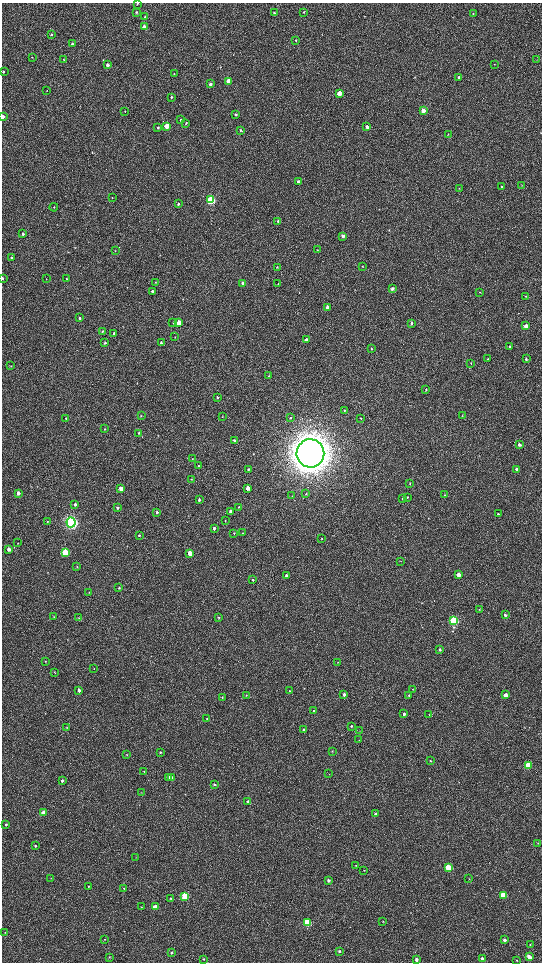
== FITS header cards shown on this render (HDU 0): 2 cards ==
NAXIS1  =                 1080 / length of data axis 1
NAXIS2  =                 1920 / length of data axis 2

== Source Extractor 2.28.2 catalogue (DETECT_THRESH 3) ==
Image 1080 x 1920 px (HDU 0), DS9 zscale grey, zoomed out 1/2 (1 PNG px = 2 x 2 image px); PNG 544 x 964 px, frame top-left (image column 1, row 1919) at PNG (2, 3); each listed source drawn as its Kron ellipse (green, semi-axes under 4 px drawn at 4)
Background 522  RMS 36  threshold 108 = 3 sigma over >= 5 px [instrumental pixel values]
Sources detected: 211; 4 cannot appear on this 1/2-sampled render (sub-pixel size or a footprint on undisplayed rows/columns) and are neither listed nor drawn; the other 207 listed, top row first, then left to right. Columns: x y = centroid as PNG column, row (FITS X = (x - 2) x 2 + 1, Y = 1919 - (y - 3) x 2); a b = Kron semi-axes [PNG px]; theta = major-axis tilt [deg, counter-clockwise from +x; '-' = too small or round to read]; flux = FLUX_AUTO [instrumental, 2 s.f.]
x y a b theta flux
137 3 2 2 - 5.8e+03
136 12 3 3 - 8.2e+03
304 12 3 2 - 5.1e+03
274 13 3 3 - 9.1e+03
473 14 3 3 - 5.0e+03
145 17 3 3 - 6.3e+03
144 26 3 3 - 2.5e+04
51 34 3 3 - 8.5e+03
296 40 3 3 - 6.6e+03
72 44 3 3 - 1.0e+04
32 57 3 2 - 3.1e+03
64 59 3 2 - 4.0e+03
536 60 3 2 - 2.1e+03
495 64 2 2 - 2.4e+03
108 65 3 3 - 3.3e+04
3 72 3 3 - 7.7e+03
174 74 2 2 - 3.1e+03
459 77 3 2 - 1.3e+04
228 81 3 3 - 1.4e+05
210 84 3 3 - 2.6e+04
47 90 3 3 - 4.0e+03
340 93 3 3 - 1.1e+05
171 97 3 3 - 1.0e+04
125 111 2 2 - 2.9e+03
423 111 3 3 - 5.9e+04
236 115 3 2 - 1.3e+04
3 117 3 2 - 6.1e+04
181 120 3 3 - 1.2e+04
186 123 3 2 - 5.0e+03
167 126 3 3 - 2.5e+05
158 127 3 3 - 9.4e+03
367 127 3 3 - 3.3e+04
240 130 3 3 - 9.4e+03
448 134 2 2 - 2.9e+03
298 181 3 3 - 9.6e+03
522 185 3 2 - 2.3e+03
501 187 3 3 - 7.6e+03
459 188 3 2 - 3.3e+03
112 198 2 1 - 2.1e+03
211 200 4 3 - 8.9e+05
178 204 3 3 - 1.1e+04
54 207 4 2 - 3.4e+03
278 221 4 3 - 9.4e+03
23 234 3 2 - 1.7e+04
343 236 3 3 - 2.8e+04
317 250 3 2 - 3.6e+03
115 251 2 2 - 2.6e+03
11 258 3 2 - 6.5e+03
277 267 3 3 - 6.3e+03
362 267 3 1 - 2.6e+03
3 278 3 2 - 7.7e+03
66 278 3 2 - 4.6e+03
46 279 3 2 - 2.4e+03
156 282 3 2 - 4.7e+03
243 283 3 3 - 3.0e+04
278 284 3 2 - 3.8e+03
392 289 3 2 - 2.0e+04
153 292 3 3 - 3.3e+04
480 292 3 2 - 2.8e+03
525 296 2 2 - 3.5e+03
327 307 3 3 - 3.1e+04
79 318 3 3 - 1.1e+04
173 323 3 2 - 3.8e+03
179 323 3 3 - 1.1e+05
411 323 3 3 - 1.2e+04
526 326 3 3 - 4.0e+04
103 331 4 2 - 5.1e+03
114 333 3 2 - 1.0e+04
175 337 3 2 - 3.2e+03
306 340 3 3 - 5.0e+04
105 343 3 2 - 9.8e+03
161 343 3 2 - 1.1e+04
510 347 3 2 - 1.1e+04
371 349 3 3 - 6.6e+03
488 359 2 2 - 4.3e+03
526 359 3 3 - 8.3e+03
471 363 2 2 - 2.5e+03
11 366 3 2 - 3.8e+03
269 376 3 2 - 4.4e+03
426 389 3 3 - 4.8e+03
217 397 3 3 - 7.0e+03
344 411 2 2 - 2.8e+03
462 415 3 2 - 2.6e+03
141 416 2 2 - 4.7e+03
222 417 3 2 - 2.3e+03
66 418 3 3 - 5.1e+03
290 418 3 3 - 8.1e+03
361 418 3 2 - 4.0e+03
105 429 3 3 - 4.6e+03
139 433 3 2 - 5.2e+03
234 440 3 3 - 8.3e+03
519 445 3 3 - 2.2e+04
310 453 14 14 - 1.9e+07
192 459 3 2 - 5.1e+03
198 466 3 2 - 4.7e+03
248 469 3 2 - 6.4e+03
517 469 3 3 - 2.7e+04
191 479 2 2 - 3.1e+03
410 483 3 3 - 4.8e+03
248 488 3 3 - 6.2e+04
121 489 3 3 - 7.3e+04
18 493 3 3 - 2.9e+04
306 494 3 3 - 6.6e+03
444 495 3 2 - 3.3e+03
292 496 3 2 - 3.1e+03
407 497 3 2 - 5.3e+03
402 499 3 2 - 5.0e+03
199 500 3 3 - 1.1e+04
75 504 4 3 - 1.8e+04
239 507 3 3 - 4.3e+03
118 508 3 3 - 1.1e+04
230 511 3 3 - 2.0e+04
157 512 3 3 - 1.3e+04
498 514 3 2 - 9.8e+03
225 520 3 2 - 3.6e+03
47 522 3 3 - 5.8e+03
71 522 5 4 - 2.5e+06
214 528 3 2 - 1.3e+04
234 533 3 3 - 4.8e+03
243 533 3 2 - 4.4e+03
139 535 3 3 - 5.3e+03
322 538 2 2 - 3.9e+03
18 543 2 2 - 2.6e+03
9 549 3 3 - 3.3e+04
65 552 3 3 - 4.2e+05
190 553 3 3 - 1.8e+05
400 561 3 2 - 3.0e+03
77 567 3 3 - 4.7e+03
458 575 3 3 - 6.4e+04
286 576 3 3 - 1.4e+04
253 580 3 3 - 6.9e+03
119 588 3 3 - 7.4e+03
89 592 3 2 - 3.1e+03
479 610 4 2 - 4.2e+03
505 615 3 3 - 1.1e+04
54 616 3 2 - 3.4e+03
218 617 3 2 - 5.0e+03
79 618 4 2 - 4.0e+03
454 621 4 3 - 9.0e+05
440 649 3 3 - 1.7e+04
45 661 3 2 - 4.1e+03
338 662 2 2 - 2.6e+03
94 669 3 2 - 3.2e+03
55 672 3 2 - 3.2e+03
412 689 3 2 - 2.5e+03
79 690 3 3 - 2.5e+04
290 691 3 2 - 6.1e+03
344 694 3 3 - 2.1e+04
246 695 3 3 - 4.7e+03
409 695 3 3 - 7.1e+03
506 695 3 3 - 6.3e+04
222 697 3 2 - 4.9e+03
314 711 3 3 - 1.2e+04
404 714 3 3 - 1.8e+04
429 715 4 1 - 2.6e+03
207 719 3 3 - 5.9e+03
351 726 3 3 - 7.1e+03
66 727 3 2 - 3.5e+03
304 730 3 2 - 1.5e+04
360 731 3 2 - 2.9e+03
359 740 3 3 - 4.0e+03
332 751 3 2 - 2.8e+03
160 752 3 2 - 6.2e+03
127 755 3 2 - 3.4e+03
430 761 3 2 - 5.4e+03
528 765 4 3 - 4.2e+05
144 771 2 2 - 3.5e+03
329 774 2 2 - 2.2e+03
172 777 3 3 - 1.4e+04
169 778 3 3 - 4.8e+04
62 781 3 3 - 1.8e+04
214 784 3 2 - 9.9e+03
141 792 2 1 - 2.7e+03
248 802 3 3 - 3.0e+04
43 813 3 3 - 9.6e+04
376 814 3 3 - 1.7e+04
6 824 3 3 - 1.1e+04
538 843 3 2 - 3.4e+03
35 846 2 2 - 7.5e+03
136 858 3 2 - 2.8e+03
356 865 2 2 - 3.2e+03
449 868 3 3 - 3.6e+05
364 870 3 2 - 3.3e+03
51 878 3 2 - 2.3e+03
469 879 2 2 - 2.8e+03
328 880 3 3 - 1.7e+04
88 886 3 2 - 3.8e+03
124 888 3 2 - 4.1e+03
503 895 4 3 - 2.6e+05
185 897 3 3 - 4.2e+05
170 898 2 2 - 4.7e+03
141 907 2 2 - 2.7e+03
155 907 3 3 - 1.1e+05
383 921 3 3 - 4.3e+03
307 923 3 3 - 5.7e+05
5 932 3 1 - 2.5e+03
105 939 3 2 - 4.1e+03
504 940 3 3 - 2.1e+04
530 945 3 2 - 4.6e+03
339 951 3 3 - 1.1e+04
171 953 3 3 - 8.5e+03
109 957 3 2 - 4.6e+03
529 957 3 3 - 5.7e+04
204 959 2 2 - 5.2e+03
417 959 3 3 - 2.2e+04
482 959 3 3 - 2.4e+04
516 960 3 2 - 3.1e+03
At the frame edge (FLAGS 8, measured only in part): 4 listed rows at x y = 137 3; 3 72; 3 117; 3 278
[4 sub-pixel or undisplayed-footprint detections neither listed nor drawn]